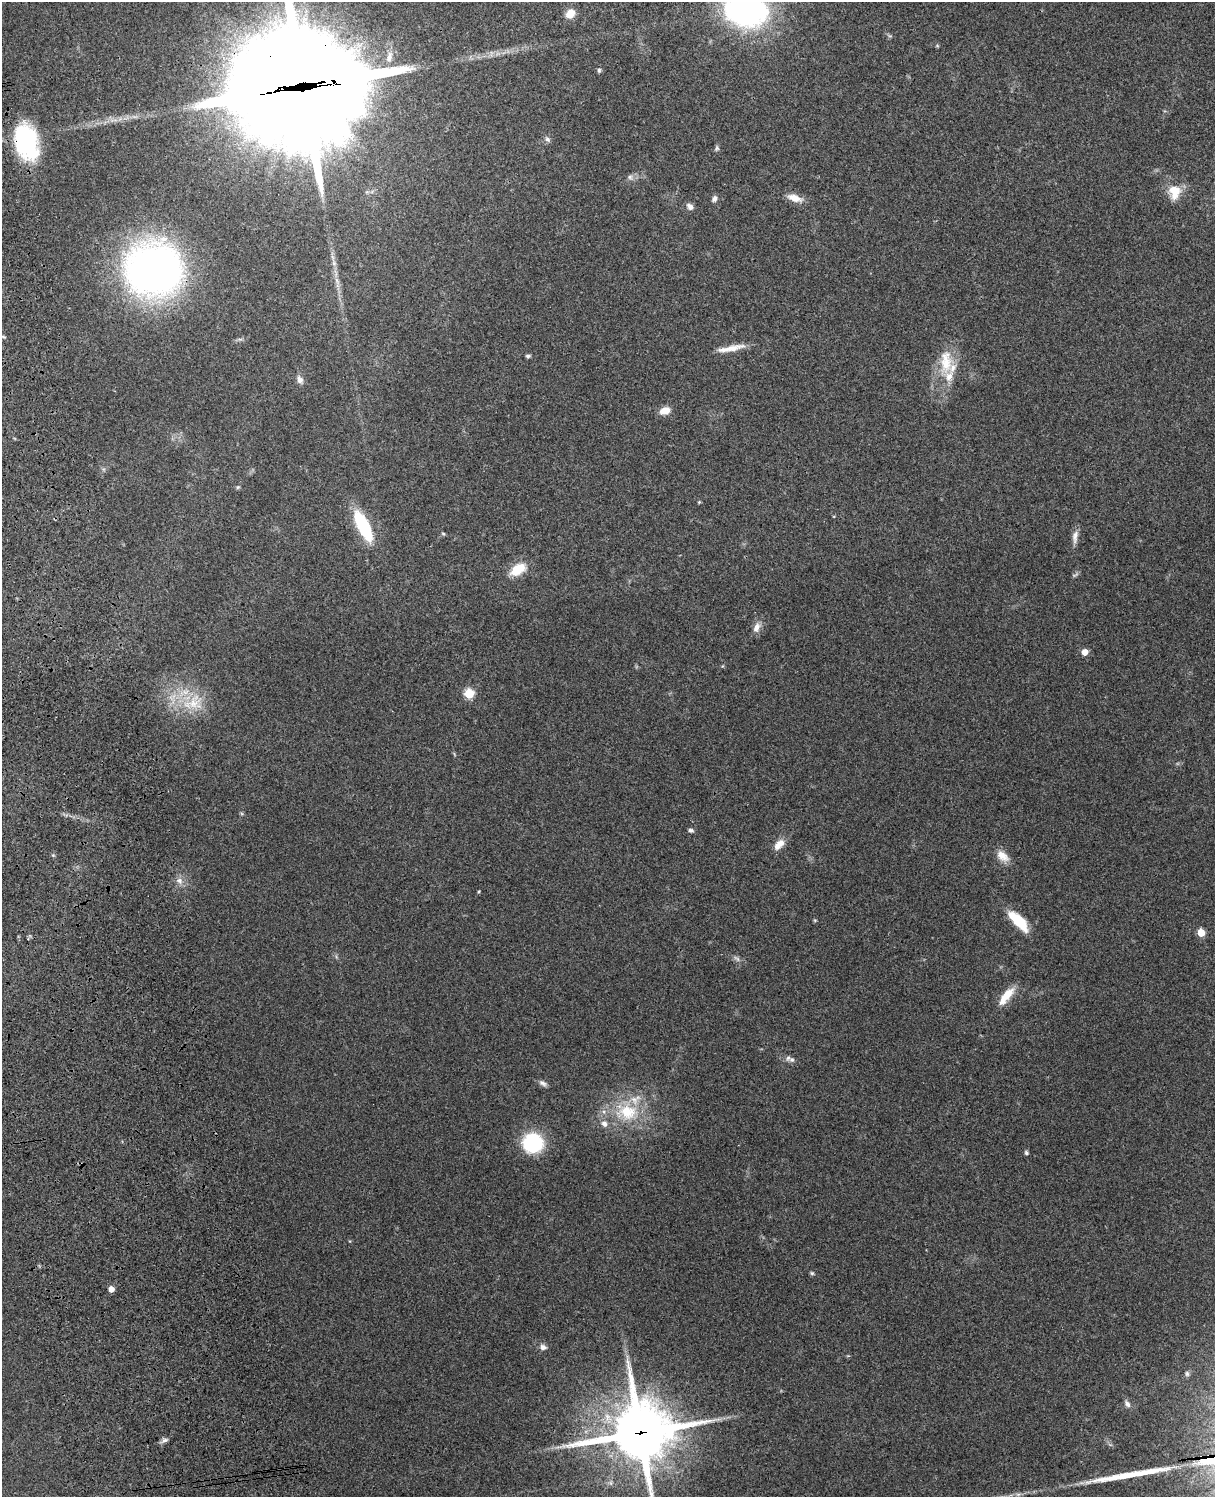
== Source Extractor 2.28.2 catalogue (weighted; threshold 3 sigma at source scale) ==
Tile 7 of 4 x 3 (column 3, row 2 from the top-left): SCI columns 2544-3756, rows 1661-3155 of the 5089 x 4928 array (HDU 1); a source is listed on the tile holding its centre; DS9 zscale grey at full resolution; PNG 1217 x 1499 px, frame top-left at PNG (2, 2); no overlay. Shown black and unused: <1% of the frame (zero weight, under 3 of 4 exposures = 6% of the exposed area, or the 3 px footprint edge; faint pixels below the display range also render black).
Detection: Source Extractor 2.28.2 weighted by HDU 2 'WHT'; one run over the whole footprint, this tile lists its part. Background 0.228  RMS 0.0083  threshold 0.0375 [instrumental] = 3 sigma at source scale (4.5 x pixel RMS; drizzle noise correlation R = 1.50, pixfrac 1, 0.05/0.05 arcsec/px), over >= 5 px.
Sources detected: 60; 1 too faint to see at this stretch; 1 long thin detection or spike segment (spike, bleed or trail) — not listed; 5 inside a brighter listed object's ellipse — not listed separately; the other 53 listed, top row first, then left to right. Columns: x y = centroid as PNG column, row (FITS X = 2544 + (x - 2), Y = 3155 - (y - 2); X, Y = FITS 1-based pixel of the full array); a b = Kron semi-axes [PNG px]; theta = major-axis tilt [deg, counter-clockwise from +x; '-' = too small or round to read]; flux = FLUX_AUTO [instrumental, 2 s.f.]
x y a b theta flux
746 10 38 28 -14 220
570 13 10 8 49 10
937 46 6 4 0 0.91
599 70 6 5 - 1.3
302 87 51 36 6 29000
547 139 9 6 -56 2.4
26 142 38 23 -76 77
717 148 7 5 70 1.7
630 177 8 6 -62 2.4
1174 192 20 17 90 16
795 198 20 9 -18 8.7
714 199 8 6 59 2.8
690 206 9 7 -43 3.7
334 263 7 6 - 2.2
154 270 40 36 1 600
337 281 12 5 -64 3.7
4 337 6 4 -11 1.2
731 348 34 6 11 11
528 356 6 4 0 1.6
946 361 39 19 89 29
300 380 11 7 -65 4.1
665 411 11 8 15 9
238 487 5 5 - 1.2
699 502 4 4 - 0.8
363 526 37 13 -64 46
443 534 6 5 - 1.1
1075 537 19 7 81 5.3
518 569 21 12 33 17
757 627 14 8 67 5.9
1084 652 5 5 - 8.6
469 693 5 5 - 46
193 703 35 23 20 36
691 830 7 5 -6 1.9
779 844 16 9 48 8.2
1002 856 18 11 -42 8.9
179 880 8 8 - 4.1
479 891 4 3 - 0.73
815 920 5 3 - 0.8
1018 921 27 10 -47 26
1201 933 5 5 - 19
737 958 11 5 -41 2.6
1006 996 26 9 51 15
792 1060 7 6 - 2.3
543 1083 12 6 -27 3.1
627 1112 33 25 3 45
533 1143 21 19 -8 54
1026 1153 5 5 - 1.5
812 1273 5 5 - 1.3
111 1289 5 4 - 6.8
543 1347 9 7 -6 3.4
1127 1404 11 7 -52 3.1
640 1433 24 22 13 3900
164 1440 9 6 16 2.7
Overlapping masked pixels (flux is a lower limit): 4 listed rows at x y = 302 87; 26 142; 154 270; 640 1433
Isophote crosses this tile's border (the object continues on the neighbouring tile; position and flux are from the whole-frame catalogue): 3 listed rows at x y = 746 10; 302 87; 640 1433